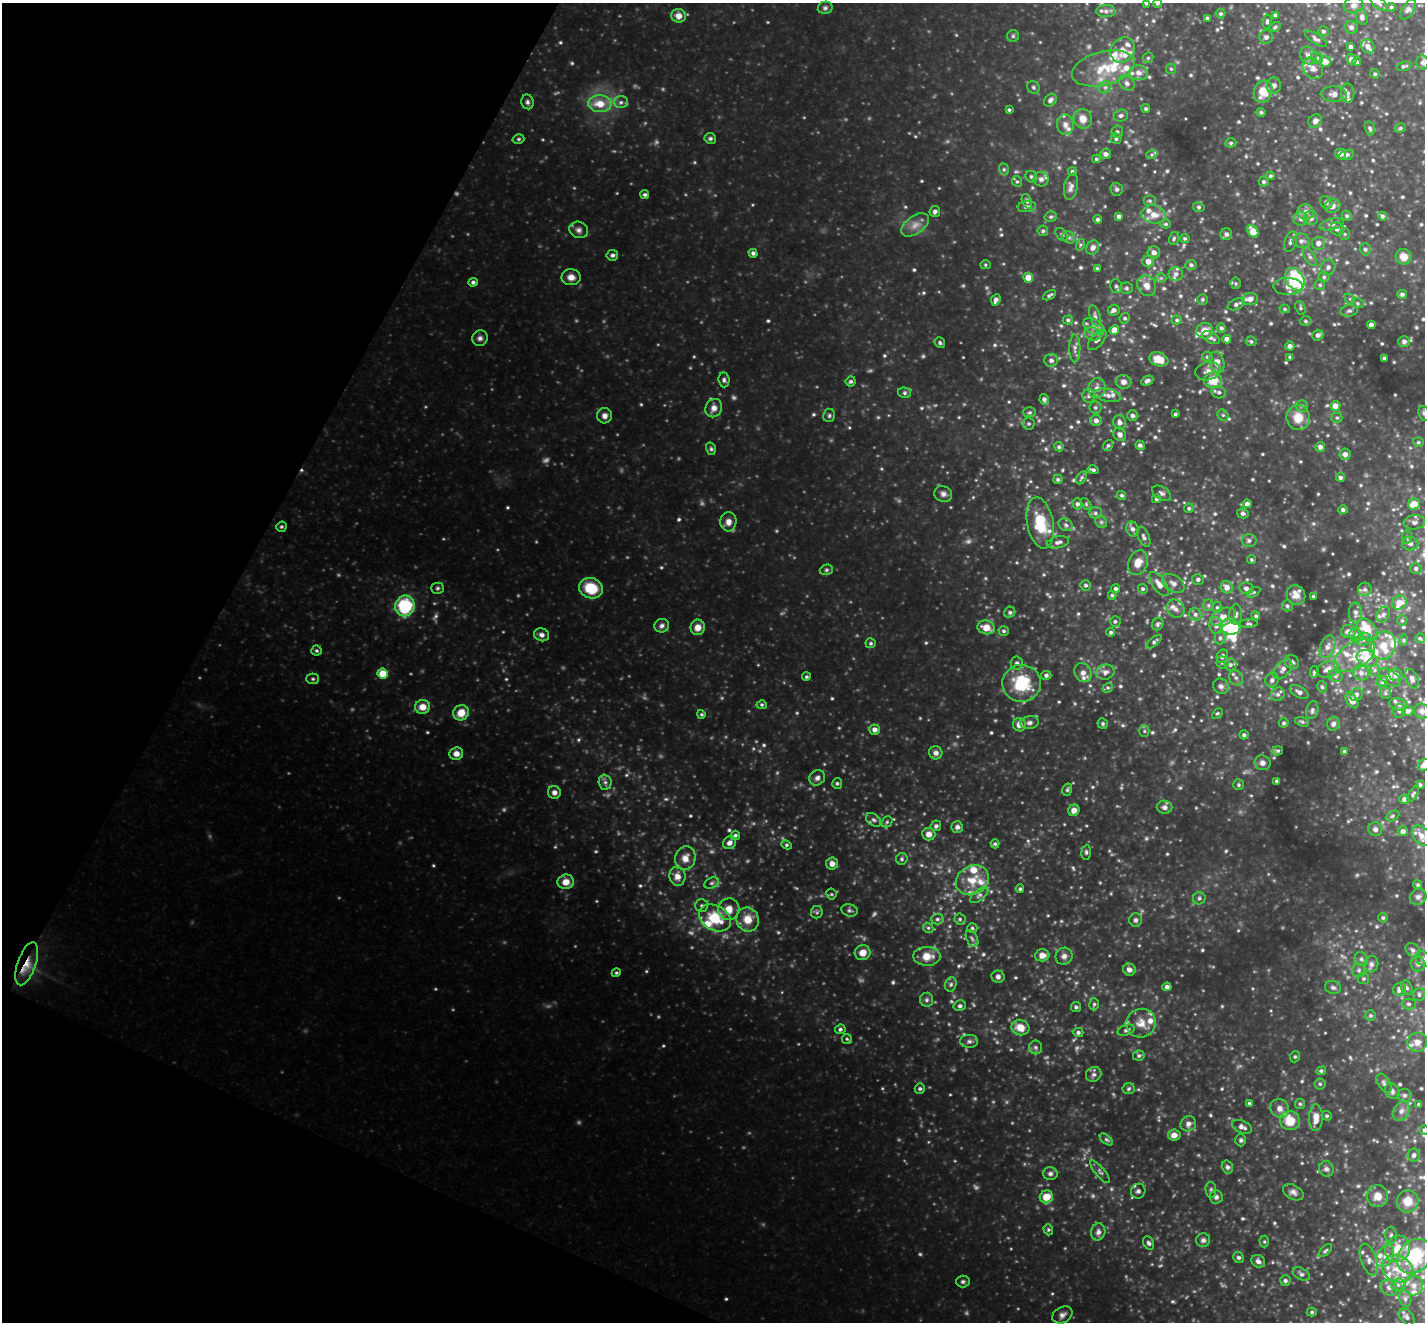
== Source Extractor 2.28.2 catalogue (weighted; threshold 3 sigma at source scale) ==
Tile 9 of 4 x 4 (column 1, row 3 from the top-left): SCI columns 2-1424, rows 1602-2921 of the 5694 x 5705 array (HDU 1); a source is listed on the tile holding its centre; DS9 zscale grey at full resolution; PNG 1427 x 1324 px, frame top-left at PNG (2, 3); each listed source drawn as its Kron ellipse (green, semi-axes under 4 px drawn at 4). Shown black and unused: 21% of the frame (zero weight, under 3 of 4 exposures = <1% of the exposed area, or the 3 px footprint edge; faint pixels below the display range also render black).
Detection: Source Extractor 2.28.2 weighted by HDU 2 'WHT'; one run over the whole footprint, this tile lists its part. Background 0.411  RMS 0.04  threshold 0.178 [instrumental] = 3 sigma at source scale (4.5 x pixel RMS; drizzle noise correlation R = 1.50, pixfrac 1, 0.05/0.05 arcsec/px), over >= 5 px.
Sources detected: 800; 28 too faint to see at this stretch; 1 inside a brighter object's white glare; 1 cosmic-ray / hot-pixel residue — neither listed nor drawn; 57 inside a brighter listed object's ellipse — not listed separately; of the other 713, all 500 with FLUX_AUTO >= 5.83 (the completeness limit of this list) listed and drawn (213 fainter detections not listed), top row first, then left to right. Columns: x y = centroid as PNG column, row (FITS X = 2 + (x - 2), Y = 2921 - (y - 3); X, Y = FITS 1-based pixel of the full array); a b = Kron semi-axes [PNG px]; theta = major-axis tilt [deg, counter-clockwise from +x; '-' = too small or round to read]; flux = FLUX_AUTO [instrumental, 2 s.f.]
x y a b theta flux
1146 3 4 3 - 6.5
1157 3 5 4 - 6.5
1379 3 10 5 -38 10
1354 5 10 8 10 16
1391 7 5 4 - 6.1
825 8 7 6 - 9.6
1408 10 11 6 57 13
1106 11 9 6 -1 15
1221 14 5 5 - 7.4
1275 15 4 4 - 8.5
679 16 7 7 - 28
1362 17 8 6 -69 15
1207 18 4 3 - 8.6
1267 21 7 4 83 6.9
1275 27 6 4 32 6.4
1351 27 6 6 - 13
1323 31 5 5 - 8.8
1013 36 6 6 - 7.5
1266 37 7 6 - 14
1316 39 12 5 -33 12
1368 46 7 6 - 22
1351 47 4 4 - 13
1123 50 13 11 52 42
1308 55 9 8 - 20
1148 58 6 5 - 6.4
1317 58 6 5 - 12
1351 59 5 5 - 21
1325 61 5 5 - 47
1357 62 4 4 - 9.4
1423 63 7 6 - 11
1404 66 8 4 15 8.2
1103 68 32 17 14 140
1313 68 12 9 -48 27
1171 69 5 5 - 6
1138 73 9 7 -5 23
1375 74 5 4 - 6.7
1127 83 8 6 -46 17
1274 85 8 7 - 17
1033 87 6 6 - 7.9
1105 87 7 5 43 11
1263 92 11 9 68 83
1348 93 9 6 89 14
1334 94 13 7 -4 23
1050 100 7 5 44 13
527 102 7 6 - 11
621 102 7 6 - 13
600 104 11 8 -5 67
1146 109 4 4 - 7.1
1009 110 3 3 - 6
1261 112 5 4 - 7.7
1121 116 7 6 - 12
1083 119 10 9 - 38
1315 121 7 6 - 16
1065 124 10 8 -82 23
1370 128 7 4 -74 8.8
1400 128 6 4 16 6.8
1117 132 6 6 - 8.8
710 138 6 5 - 8.8
518 139 6 4 15 6.4
1116 139 5 5 - 9.2
1231 143 5 4 - 6.2
1106 154 5 5 - 16
1152 154 6 4 19 7
1340 154 5 5 - 18
1347 155 8 5 21 11
1096 159 4 4 - 5.9
1004 169 6 4 -70 6.3
1072 171 5 4 - 6.7
1270 176 4 4 - 6.9
1031 177 6 5 - 8.4
1041 179 7 7 - 19
1017 181 6 4 -65 7
1264 182 5 5 - 7
1071 187 13 6 80 18
1117 189 6 6 - 9.8
645 195 4 4 - 8
1027 201 8 4 -70 8.4
1150 201 6 5 - 7.4
1326 202 6 6 - 9.2
1332 206 8 7 - 22
1027 207 9 5 8 13
1199 207 6 4 -15 6.4
935 212 5 5 - 14
1305 212 8 7 - 24
1154 214 12 9 -13 42
1119 216 4 4 - 14
1347 216 5 4 - 7.3
1382 216 4 4 - 8.9
1051 217 6 5 - 7.6
1311 218 7 7 - 16
1098 219 4 4 - 9.4
1301 219 7 6 - 15
1166 224 5 4 - 5.8
1332 224 12 5 15 15
915 225 15 9 36 36
1337 229 7 6 - 19
579 230 9 8 - 17
1043 231 5 5 - 6.5
1253 231 6 5 - 73
1062 234 7 5 -48 9.5
1226 234 6 6 - 11
1345 234 6 5 - 7.5
1069 237 7 5 -44 9.3
1174 238 7 4 74 6.7
1185 238 5 5 - 6.3
1291 241 10 6 73 14
1301 241 8 7 - 16
1318 243 7 6 - 23
1080 245 6 4 71 6
1093 248 7 6 - 20
1365 249 6 5 - 7.3
1154 252 6 6 - 21
753 253 4 4 - 11
612 255 6 5 - 9.8
1310 257 10 5 -59 12
1404 257 8 7 - 35
1148 261 6 6 - 27
985 265 5 4 - 6
1191 265 5 4 - 7.6
1328 267 8 7 - 15
1097 268 4 4 - 6.7
1176 274 7 7 - 13
571 277 9 8 - 27
1324 277 6 5 - 8.3
1028 278 5 5 - 65
1161 278 5 5 - 6.7
1295 279 12 8 -60 340
473 282 4 4 - 10
1236 283 5 5 - 6.5
1320 285 5 5 - 6.1
1116 286 7 5 -75 11
1147 286 11 9 -60 33
1288 286 14 8 0 31
1126 288 6 5 - 8.6
1402 294 5 4 - 11
1049 295 7 3 31 7.8
1203 299 5 5 - 7.7
1250 299 8 6 8 24
1350 299 6 4 -44 6.1
996 300 6 4 66 15
1358 303 6 4 -21 6.6
1236 304 9 5 25 11
1301 308 7 5 -68 7.8
1285 309 5 4 - 6.7
1114 310 6 5 - 16
1349 311 9 5 9 11
1095 316 11 5 -73 12
1125 318 5 5 - 7.4
1068 320 5 4 - 7.1
1177 320 5 4 - 7
1306 321 6 4 -3 7.3
1371 325 4 4 - 24
1094 327 11 7 -31 21
1221 328 5 4 - 9.3
1114 330 5 4 - 49
1205 331 8 8 - 44
1093 334 8 6 -17 14
1318 335 5 5 - 15
480 338 8 7 - 14
1211 338 9 5 -28 12
1227 339 4 4 - 25
1097 340 12 6 49 16
1251 341 5 4 - 7
1404 341 6 5 - 10
940 343 5 5 - 7.1
1290 346 4 4 - 16
1075 348 14 5 90 18
1207 357 5 5 - 7.2
1290 357 4 3 - 6.5
1384 358 3 3 - 9.2
1159 359 10 7 -19 66
1051 360 7 6 - 14
1217 362 11 7 -72 34
1208 371 13 9 15 27
724 380 7 5 -84 9.9
1213 380 9 8 - 79
851 381 5 5 - 8.9
1147 381 6 4 27 12
1123 382 8 7 - 21
1097 388 10 8 81 24
1219 392 7 6 - 11
905 393 6 5 - 8
1108 395 13 6 -12 20
1089 396 7 6 - 12
1044 399 5 4 - 12
1302 406 5 5 - 7.8
1335 406 5 5 - 34
714 408 9 8 - 26
1095 408 6 6 - 7.7
1030 412 6 5 - 6.7
1424 413 7 5 -72 8.7
1175 414 4 3 - 5.9
829 415 7 6 - 8.1
1223 415 6 5 - 7.2
605 416 7 7 - 18
1133 416 5 5 - 12
1298 418 12 11 - 71
1337 418 5 5 - 6.2
1096 421 6 5 - 17
1120 422 7 6 - 20
1029 424 6 6 - 7.8
1120 434 7 6 - 18
1418 442 5 4 - 6.2
1108 445 5 4 - 7.2
1140 445 5 4 - 11
1059 447 5 4 - 7.4
1320 447 5 5 - 17
711 449 6 5 - 7.6
1345 454 5 5 - 23
1093 470 6 4 -14 8.8
1340 477 4 4 - 10
1082 478 7 4 60 7.4
1058 479 5 4 - 8.1
1162 493 10 6 -32 12
943 494 9 8 - 17
1121 495 5 4 - 7.2
1156 499 4 4 - 7.9
1077 504 5 5 - 11
1086 504 6 4 -47 5.8
1247 504 4 4 - 20
1414 504 6 5 - 62
1189 508 5 4 - 7.6
1343 510 4 4 - 11
1095 513 6 5 - 9.4
1243 513 6 5 - 9.8
728 522 9 8 - 28
1101 522 6 5 - 7.3
1414 522 10 7 7 16
1040 523 26 13 -79 130
1066 525 7 6 - 10
281 527 5 5 - 6.5
1133 529 7 6 - 16
1144 537 11 5 -66 13
1407 537 7 5 81 7.2
1249 540 7 6 - 12
1058 542 11 6 13 15
1410 544 8 6 -1 13
1251 560 4 4 - 6
1138 563 13 9 68 47
1416 568 5 5 - 12
826 570 7 5 16 7.5
1198 579 6 5 - 11
1173 583 12 8 -34 21
1159 584 14 6 -54 29
1086 585 5 5 - 8.9
1227 587 6 6 - 29
437 588 6 5 - 7.8
591 588 12 10 -19 130
1246 588 7 6 - 13
1116 589 4 4 - 10
1143 589 5 4 - 7.8
1365 589 7 6 - 11
1254 592 7 4 31 6.3
1112 595 4 4 - 6.3
1296 595 10 9 - 38
1313 596 3 3 - 7.1
1399 603 7 7 - 46
1208 605 5 5 - 6.9
405 606 10 10 - 280
1287 606 5 5 - 7.8
1217 607 5 5 - 7
1176 609 9 8 - 19
1010 612 6 5 - 7.4
1355 613 10 6 -90 16
1195 614 6 6 - 12
1236 614 10 6 88 14
1383 614 8 6 60 13
1256 616 4 4 - 7.2
1223 617 13 8 22 31
1402 620 5 5 - 6.6
1115 621 5 5 - 7.6
1158 624 6 5 - 8.4
1249 624 9 3 2 6.4
662 626 7 6 - 13
1216 626 8 6 -79 16
698 627 8 7 - 32
986 627 9 7 -14 49
1230 627 10 8 -11 130
1367 629 13 8 -50 70
1004 631 5 4 - 7.6
1348 631 7 6 - 18
1111 632 4 4 - 8.4
542 635 8 6 -23 16
1355 635 6 6 - 14
1220 638 6 5 - 8.9
1420 638 5 4 - 6.4
1363 639 8 6 17 13
1404 640 6 4 89 5.9
1154 642 9 4 39 8.5
871 643 5 5 - 7.4
1383 645 14 12 72 56
1327 647 12 7 70 25
316 651 5 5 - 6.7
1222 656 7 5 62 14
1355 656 22 13 32 76
1367 658 10 7 -21 82
1292 662 7 6 - 13
1017 663 6 6 - 9.8
1223 663 6 6 - 8.6
1230 665 6 6 - 11
1283 669 12 7 50 21
1328 669 11 8 18 27
1375 670 5 5 - 6.7
1105 672 9 7 15 17
1314 672 6 4 77 6.2
383 673 5 5 - 89
1083 673 10 8 -56 24
1361 673 8 7 - 19
1046 675 5 4 - 11
1396 675 7 6 - 24
1335 676 7 5 -22 10
806 677 4 4 - 6.8
1389 677 12 7 -34 21
1236 678 8 6 -58 14
313 679 6 5 - 7
1412 679 10 6 -66 16
1272 680 7 6 - 15
1383 681 6 5 - 9
1022 683 19 18 - 190
1221 686 8 7 - 15
1322 687 6 4 -74 7.8
1108 688 5 4 - 6.2
1299 692 10 5 -30 17
1385 693 6 5 - 7.1
1278 694 7 6 - 13
1356 695 7 6 - 11
1352 700 9 5 -57 28
1398 704 9 6 -16 13
762 705 5 4 - 6.1
423 707 7 7 - 44
1312 710 9 6 77 12
1399 711 7 6 - 8.5
1408 711 6 5 - 14
1422 711 8 7 - 19
461 713 8 7 - 57
1217 713 6 4 46 6.5
701 714 4 4 - 6.1
1302 722 7 4 -21 7.1
1029 723 9 6 9 13
1284 723 5 5 - 7.7
1103 724 5 5 - 6.9
1333 724 7 6 - 13
1019 725 7 6 - 26
875 730 5 5 - 23
1144 731 5 5 - 6.4
1244 735 4 4 - 9.4
1278 751 5 4 - 6.7
1344 751 3 3 - 6.6
936 753 7 6 - 17
456 754 7 6 - 26
1262 763 8 7 - 16
1424 765 7 5 33 31
817 778 8 7 - 15
1277 781 4 3 - 10
605 782 7 6 - 12
837 783 5 5 - 7.2
1239 785 5 5 - 7
1420 785 3 3 - 7.3
1067 790 6 5 - 6.8
554 792 6 6 - 19
1413 794 9 4 59 6.8
1404 799 5 5 - 14
1165 807 8 6 -9 16
1074 810 6 5 - 26
1392 816 7 4 28 6.8
873 820 8 5 -39 12
887 822 6 5 - 6.8
936 826 5 5 - 9.5
957 827 6 5 - 14
1375 829 7 6 - 14
1403 831 5 5 - 14
929 834 6 6 - 25
735 835 5 4 - 8.2
1421 836 11 7 -52 33
729 843 7 6 - 18
995 844 4 4 - 7.1
787 845 5 4 - 6.8
1086 852 7 4 84 7.8
685 858 12 10 74 35
902 859 6 5 - 7.3
832 864 6 6 - 23
677 876 9 8 - 30
972 880 17 14 30 78
566 882 8 7 - 41
712 883 8 5 26 9.1
1418 885 4 4 - 6.4
1020 889 4 4 - 6.9
831 894 5 5 - 6
979 895 10 5 38 12
1418 897 8 8 - 16
1199 898 6 6 - 9.1
702 906 6 6 - 8.5
729 909 11 10 - 43
849 910 8 6 -16 10
817 912 6 6 - 8.2
715 918 17 12 -31 140
1383 918 5 4 - 6
748 919 12 11 - 57
937 919 6 5 - 9.2
960 919 5 5 - 6.9
1135 920 7 6 - 11
928 928 5 5 - 6.7
972 928 5 4 - 6.6
972 939 9 5 -63 11
1413 950 8 6 -40 12
863 953 8 7 - 41
1042 955 7 6 - 30
927 956 14 9 0 54
1064 956 9 8 - 18
1361 959 7 6 - 10
1423 959 9 6 -44 13
27 964 23 9 71 62
1371 964 8 7 - 13
1418 964 7 7 - 14
1129 970 6 6 - 20
1359 970 6 6 - 9.6
616 973 5 4 - 5.8
998 977 6 6 - 13
1364 979 5 5 - 7.1
951 984 7 5 75 8.7
1167 987 4 4 - 13
1333 988 8 6 -15 12
1407 988 7 5 -73 9
1400 989 6 6 - 24
1419 995 6 6 - 9.8
926 1000 7 6 - 10
1094 1004 6 4 73 6.8
1409 1004 7 5 -1 10
960 1006 6 5 - 9.8
1076 1007 5 5 - 8.1
1371 1016 5 5 - 8.2
1141 1023 15 14 - 51
1020 1028 9 7 -18 54
840 1029 5 5 - 10
1126 1030 9 5 20 11
1078 1032 5 4 - 9.8
847 1039 5 5 - 6
969 1041 9 6 0 14
1417 1042 10 9 - 29
1036 1047 7 6 - 9.9
1139 1056 6 5 - 8.2
1295 1057 6 4 68 5.9
1321 1071 5 4 - 7
1094 1074 8 7 - 13
1384 1083 10 6 -57 13
1320 1084 5 5 - 6.3
920 1089 5 5 - 8.4
1129 1089 6 5 - 7.6
1392 1091 8 6 -60 12
1404 1095 7 6 - 10
1249 1103 4 4 - 5.9
1300 1104 5 5 - 6.3
1419 1104 3 3 - 6.5
1280 1108 9 9 - 25
1401 1111 10 7 64 20
1327 1116 5 4 - 6.9
1316 1118 13 7 89 41
1290 1121 10 9 - 84
1188 1124 8 7 - 15
1242 1127 10 6 -23 18
1424 1130 5 4 - 7.5
1174 1135 6 5 - 23
1106 1139 8 4 -40 6.9
1241 1140 6 5 - 8.3
1414 1155 6 6 - 14
1227 1167 6 5 - 11
1326 1169 8 7 - 14
1100 1172 14 4 -50 11
1050 1174 7 6 - 12
1211 1190 8 5 -81 8.5
1138 1191 7 7 - 12
1293 1192 11 7 -29 17
1378 1196 11 10 - 46
1046 1197 7 6 - 57
1216 1197 6 6 - 13
1408 1201 11 11 - 58
1048 1230 5 4 - 6
1098 1232 9 7 78 16
1391 1235 8 5 90 10
1203 1240 7 6 - 12
1264 1242 6 4 -89 6.2
1149 1243 7 5 -64 9.5
1398 1249 14 12 56 80
1325 1251 8 4 42 7.3
1385 1256 12 8 62 27
1414 1256 19 15 45 250
1239 1257 6 5 - 9
1369 1259 16 8 -70 27
1258 1261 7 6 - 16
1398 1269 16 13 -23 76
1301 1274 9 5 -29 11
1285 1281 5 5 - 7.9
963 1282 7 6 - 9.3
1398 1285 7 6 - 11
1414 1285 10 9 - 29
1389 1288 9 7 -34 18
1405 1298 8 6 -74 12
1312 1312 5 4 - 6
1062 1315 10 7 31 17
1407 1317 9 6 -51 13
Overlapping masked pixels (flux is a lower limit): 1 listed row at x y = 27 964
Isophote crosses this tile's border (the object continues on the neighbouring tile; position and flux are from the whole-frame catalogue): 7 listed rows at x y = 1146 3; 1157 3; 1379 3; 1424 413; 1424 765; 1423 959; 1424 1130